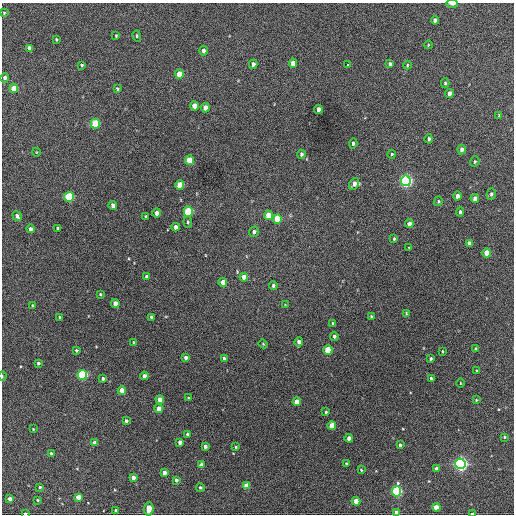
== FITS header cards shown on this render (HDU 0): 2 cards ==
NAXIS1  =                  512 / Axis length
NAXIS2  =                  512 / Axis length

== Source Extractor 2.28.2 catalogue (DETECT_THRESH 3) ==
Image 512 x 512 px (HDU 0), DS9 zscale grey, 1 PNG px = 1 image px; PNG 516 x 516 px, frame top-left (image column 1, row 512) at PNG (2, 3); each listed source drawn as its Kron ellipse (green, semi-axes under 4 px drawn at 4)
Background 441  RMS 20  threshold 61.3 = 3 sigma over >= 5 px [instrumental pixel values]
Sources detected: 133; all 133 listed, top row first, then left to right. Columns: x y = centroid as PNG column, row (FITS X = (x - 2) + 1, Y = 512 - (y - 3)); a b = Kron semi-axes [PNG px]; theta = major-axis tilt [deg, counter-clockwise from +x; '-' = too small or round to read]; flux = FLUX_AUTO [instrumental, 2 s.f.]
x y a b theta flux
452 4 5 2 - 5900
4 13 4 3 - 1400
435 20 4 4 - 5400
116 36 4 3 - 1200
137 36 5 4 - 1800
56 39 3 2 - 1500
428 45 4 3 - 1000
29 48 4 4 - 7000
203 51 5 4 - 4700
293 63 4 4 - 15000
253 64 4 4 - 4900
348 64 3 2 - 2600
390 64 4 3 - 2900
82 65 3 3 - 1700
407 65 4 3 - 1100
179 74 5 4 - 23000
5 78 5 4 - 4700
445 83 5 3 - 1900
14 88 4 4 - 29000
117 89 4 3 - 2000
449 93 4 4 - 6500
194 106 5 4 - 14000
205 108 5 4 - 10000
318 109 4 3 - 5400
499 115 4 3 - 1200
95 124 5 4 - 69000
429 139 4 3 - 2900
353 143 5 4 - 2500
462 149 5 4 - 5800
36 152 4 3 - 1000
301 154 4 3 - 3300
392 154 4 3 - 1400
189 160 5 4 - 38000
475 162 5 4 - 1900
406 181 5 5 - 390000
354 184 6 4 59 7800
180 185 5 4 - 39000
491 194 6 4 75 3700
458 196 4 4 - 9200
69 197 5 5 - 120000
475 198 4 4 - 6900
438 201 5 3 - 1700
113 205 4 4 - 8400
188 212 5 4 - 90000
460 212 4 3 - 2600
157 213 4 4 - 11000
268 215 5 4 - 25000
17 216 5 4 - 4100
146 217 3 3 - 2200
277 219 5 4 - 50000
188 222 6 3 -84 1600
409 224 4 4 - 8800
175 227 4 4 - 8600
58 228 4 3 - 2400
30 229 4 4 - 4800
254 232 5 5 - 4900
394 239 3 3 - 1500
469 243 4 3 - 3400
409 248 3 2 - 990
487 253 4 4 - 25000
146 276 3 3 - 2800
244 277 4 4 - 12000
223 282 4 4 - 13000
273 286 4 4 - 2800
100 294 3 3 - 1800
115 303 4 4 - 11000
32 305 3 3 - 1200
285 305 3 3 - 960
406 313 3 2 - 980
371 316 3 3 - 1600
59 317 3 2 - 1300
152 317 4 3 - 4400
333 323 3 3 - 1800
334 336 4 4 - 2800
133 342 3 2 - 890
299 342 5 4 - 8100
263 344 4 4 - 1300
476 349 3 3 - 1500
76 350 3 3 - 2200
328 350 4 4 - 45000
442 351 3 3 - 1200
186 358 4 4 - 5100
224 358 4 3 - 3000
430 359 3 3 - 2300
38 363 3 3 - 2800
477 371 3 3 - 1900
82 375 5 5 - 160000
2 376 5 3 - 1300
144 376 4 4 - 6600
431 378 3 3 - 2000
103 379 4 3 - 2700
460 383 4 3 - 980
122 391 4 4 - 20000
188 398 3 2 - 1100
160 400 4 4 - 12000
476 400 4 3 - 1400
297 402 4 4 - 19000
159 409 4 4 - 13000
326 412 4 3 - 2300
126 421 4 4 - 2700
332 425 4 4 - 27000
33 429 4 3 - 1200
187 434 4 3 - 3600
504 437 4 3 - 1500
349 438 4 4 - 12000
180 442 4 4 - 7000
94 443 4 4 - 6600
400 445 4 4 - 3400
205 446 4 3 - 4800
235 447 3 3 - 1600
51 453 3 3 - 1800
347 464 4 3 - 4200
460 464 5 5 - 440000
201 465 4 4 - 6900
437 469 4 4 - 8300
361 470 4 3 - 1400
164 473 4 4 - 11000
133 478 4 4 - 12000
176 480 4 3 - 3300
246 486 4 4 - 20000
40 487 3 3 - 1600
200 487 4 4 - 2100
397 491 5 4 - 160000
78 497 4 4 - 15000
10 499 4 3 - 7000
37 500 3 3 - 1400
356 501 4 4 - 29000
436 507 4 4 - 17000
149 509 7 4 86 16000
116 510 3 3 - 2100
397 512 4 4 - 9800
25 513 3 2 - 1900
472 513 4 2 - 5200
At the frame edge (FLAGS 8, measured only in part): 5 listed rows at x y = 452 4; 2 376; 397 512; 25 513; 472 513